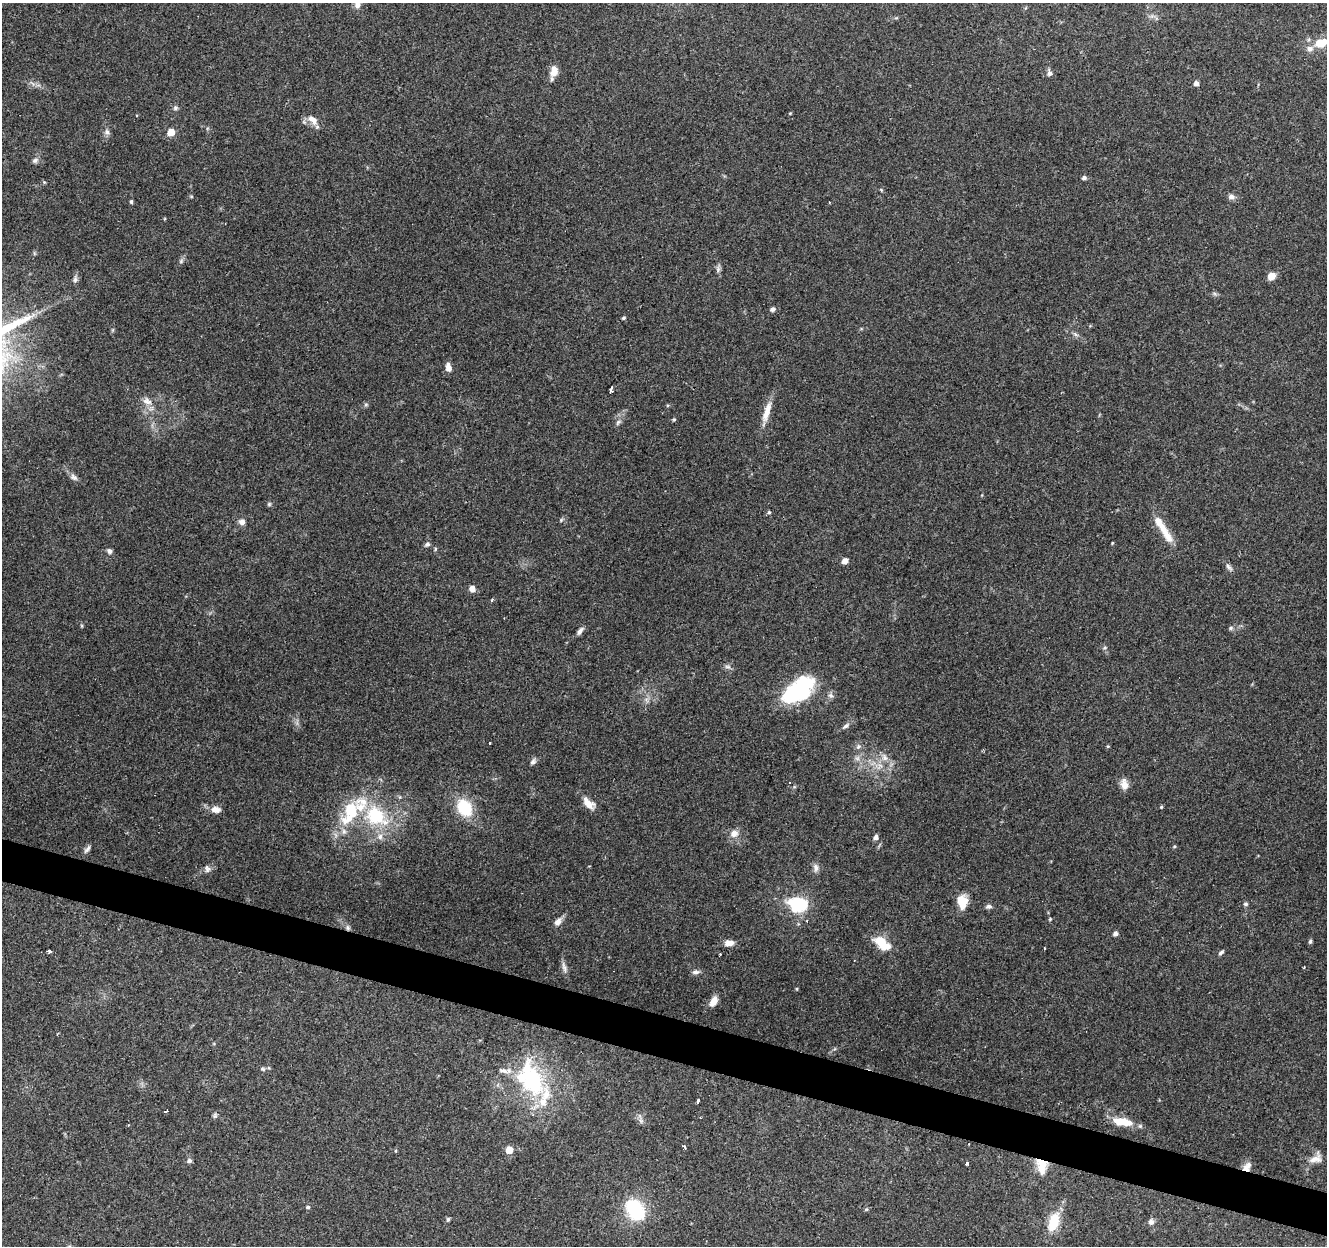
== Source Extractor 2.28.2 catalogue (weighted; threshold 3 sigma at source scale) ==
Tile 6 of 4 x 4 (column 2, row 2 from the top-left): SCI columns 1326-2650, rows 2704-3947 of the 5306 x 5470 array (HDU 1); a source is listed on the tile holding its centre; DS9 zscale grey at full resolution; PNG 1329 x 1248 px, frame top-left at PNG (2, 3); no overlay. Shown black and unused: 3% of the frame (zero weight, under 3 of 4 exposures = <1% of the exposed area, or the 3 px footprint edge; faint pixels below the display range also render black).
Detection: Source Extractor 2.28.2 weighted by HDU 2 'WHT'; one run over the whole footprint, this tile lists its part. Background 0.085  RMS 0.0048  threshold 0.0215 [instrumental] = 3 sigma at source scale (4.5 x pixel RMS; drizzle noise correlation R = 1.50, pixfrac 1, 0.0396/0.0396 arcsec/px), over >= 5 px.
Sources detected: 129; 6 cosmic-ray / hot-pixel residue — not listed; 12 inside a brighter listed object's ellipse — not listed separately; the other 111 listed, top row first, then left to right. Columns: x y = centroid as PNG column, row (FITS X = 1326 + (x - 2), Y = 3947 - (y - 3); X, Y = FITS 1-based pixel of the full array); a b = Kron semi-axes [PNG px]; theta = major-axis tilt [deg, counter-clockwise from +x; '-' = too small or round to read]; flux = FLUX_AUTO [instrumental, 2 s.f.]
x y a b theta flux
357 5 10 8 80 2.6
1321 43 11 8 13 10
1310 49 9 7 1 2.1
554 71 12 8 78 5.4
1049 73 7 6 - 1.6
1196 83 5 5 - 2.2
175 108 7 6 - 1.1
314 120 13 8 -84 3.1
107 132 9 7 -59 1.6
171 132 7 6 - 5.4
35 160 9 6 31 1.5
1084 178 5 4 - 1.4
44 182 5 4 - 0.55
881 190 5 4 - 0.52
1231 196 9 7 -5 1.9
131 202 5 4 - 0.84
181 261 8 4 46 1
718 269 10 6 81 1.5
1272 276 8 7 - 4.7
75 279 11 6 85 1.6
773 309 7 6 - 1.3
623 318 5 4 - 0.73
1075 334 9 4 -36 1.2
448 367 9 6 -77 3.1
611 389 6 3 76 9.6
147 401 14 10 -32 4
366 404 6 5 - 0.79
767 412 32 8 72 6.3
674 419 5 4 - 0.57
618 422 10 5 52 1.4
74 477 12 7 -41 2
269 504 5 5 - 0.75
769 512 5 4 - 0.81
561 520 6 4 46 0.68
242 522 8 7 - 2.1
1163 528 49 9 -59 10
1112 543 3 3 - 0.44
427 544 8 5 57 1.2
435 549 6 3 73 0.58
109 551 6 5 - 1.5
845 561 6 5 - 3
1229 567 12 5 -50 1.6
472 589 7 6 - 3
1231 628 6 5 - 0.86
580 631 13 5 51 1.8
1105 648 6 4 19 0.68
727 667 10 4 -1 1.2
799 690 39 21 39 44
831 695 8 7 - 1.5
647 700 7 4 -71 1.2
846 726 12 5 37 1.6
1108 746 4 4 - 0.52
858 747 8 6 43 1.4
884 757 11 8 -63 3.2
857 758 8 6 44 1.6
533 762 8 6 56 1.5
879 766 13 6 48 3
789 782 3 3 - 3.7
1124 784 14 9 -78 3.6
589 803 17 9 -42 5.2
1161 807 5 3 - 0.53
464 808 19 14 -56 19
216 809 13 8 -7 3.3
376 816 37 26 -36 35
344 831 9 6 -89 1.9
734 834 12 10 24 3.5
876 837 5 5 - 2
1174 846 5 4 - 0.6
87 849 12 5 51 1.5
816 868 12 7 -84 2.1
207 869 9 8 - 1.7
962 902 14 10 -83 9.8
798 904 18 13 -6 27
1246 904 6 5 - 0.88
988 906 9 6 5 1.3
1050 919 5 4 - 0.5
807 921 3 3 - 0.66
558 922 11 8 47 2.8
348 928 8 5 -62 1.2
1115 933 5 5 - 1.6
1310 941 5 4 - 0.9
729 943 10 7 6 3.9
882 943 22 11 -37 11
50 951 4 3 - 1.3
1220 953 7 5 48 1
720 954 3 2 - 0.59
564 967 18 6 -75 2.1
696 972 11 6 7 1.6
797 989 5 3 - 0.49
713 1001 11 7 61 4.9
263 1069 6 5 - 0.8
531 1081 50 35 -42 54
698 1101 4 3 - 3.8
167 1111 4 2 - 1
215 1115 8 5 82 1
641 1120 9 5 -71 1.5
1126 1122 16 11 -22 6.6
684 1147 6 3 -53 0.84
509 1150 5 5 - 9
396 1151 5 3 - 0.48
1316 1158 18 12 32 4.5
189 1161 6 6 - 1.3
967 1164 4 3 - 3.1
1042 1166 19 13 -83 9
1247 1167 13 8 55 3.2
308 1207 5 4 - 0.86
635 1209 20 14 -57 32
866 1209 6 4 2 0.6
448 1219 5 5 - 1
1053 1222 23 11 71 13
1151 1222 8 8 - 1.6
Overlapping masked pixels (flux is a lower limit): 3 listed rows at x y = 348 928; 1042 1166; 1247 1167
Isophote crosses this tile's border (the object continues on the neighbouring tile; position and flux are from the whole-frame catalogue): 2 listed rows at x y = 357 5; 1321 43